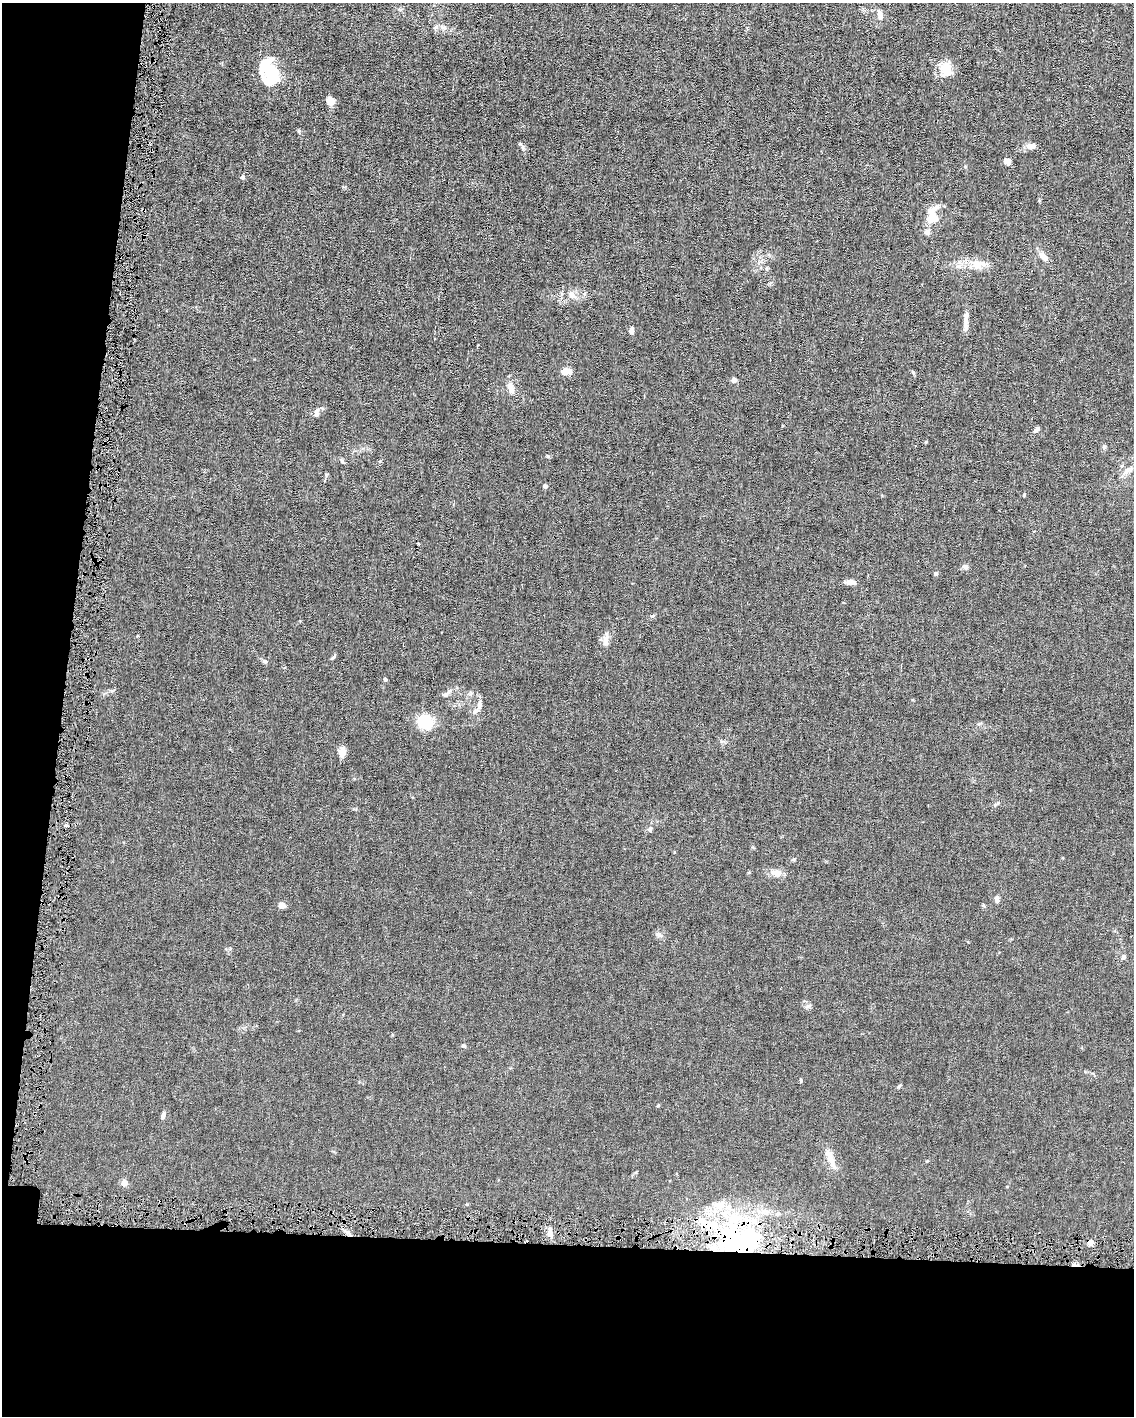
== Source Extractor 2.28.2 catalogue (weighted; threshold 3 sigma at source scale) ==
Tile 9 of 4 x 3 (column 1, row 3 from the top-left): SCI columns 1-1132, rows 106-1519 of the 4530 x 4563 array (HDU 1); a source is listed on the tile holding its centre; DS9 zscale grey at full resolution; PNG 1136 x 1418 px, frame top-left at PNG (2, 3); no overlay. Shown black and unused: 18% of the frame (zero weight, under 4 of 8 exposures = <1% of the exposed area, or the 3 px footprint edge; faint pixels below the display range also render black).
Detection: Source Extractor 2.28.2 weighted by HDU 2 'WHT'; one run over the whole footprint, this tile lists its part. Background 0.0156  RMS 0.0023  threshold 0.00958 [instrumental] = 3 sigma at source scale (4.09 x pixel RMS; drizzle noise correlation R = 1.36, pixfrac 0.8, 0.05/0.05 arcsec/px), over >= 5 px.
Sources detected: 62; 3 inside a brighter object's white glare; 1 cosmic-ray / hot-pixel residue — not listed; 4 inside a brighter listed object's ellipse — not listed separately; the other 54 listed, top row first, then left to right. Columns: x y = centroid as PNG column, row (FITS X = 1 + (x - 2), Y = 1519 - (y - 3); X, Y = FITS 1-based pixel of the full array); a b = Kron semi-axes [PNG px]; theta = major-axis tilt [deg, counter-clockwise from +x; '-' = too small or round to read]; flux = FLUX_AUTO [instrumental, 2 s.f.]
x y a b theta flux
880 16 12 7 -75 1.1
443 27 9 4 -18 0.54
946 70 18 15 -48 3.1
272 71 27 14 -50 5.9
330 101 9 8 - 1.3
1031 146 13 7 5 1.1
523 147 7 5 -70 0.46
1007 161 8 7 - 0.79
242 177 5 5 - 0.51
932 218 14 12 27 3.1
927 232 7 7 - 0.71
1044 257 12 7 -48 1.5
976 265 14 10 -1 2.1
571 294 10 7 -88 1
966 322 25 5 87 1.4
631 331 6 5 - 0.98
566 371 9 6 3 2.5
734 380 5 5 - 0.64
511 388 13 7 -76 1.4
316 412 12 6 88 0.62
1036 430 7 5 47 0.65
1104 447 7 4 90 0.33
342 461 7 3 -54 0.29
1127 471 13 5 58 0.93
545 486 5 5 - 0.42
965 567 7 6 - 0.61
936 574 5 5 - 0.32
850 582 14 6 -4 0.95
605 641 15 7 87 1.2
333 657 7 4 44 0.33
265 661 7 4 -44 0.34
385 679 5 4 - 0.31
449 692 10 6 53 0.71
479 705 13 7 81 1.1
425 722 14 12 -33 8.1
342 752 10 7 87 1.8
650 829 8 5 80 0.44
794 859 5 4 - 0.24
776 873 13 9 2 1.5
997 899 8 5 -88 0.61
281 905 8 6 -14 0.96
659 935 9 7 -24 0.65
1123 958 6 5 - 0.43
808 1006 7 4 19 0.38
464 1046 5 5 - 0.28
801 1080 5 3 - 0.21
899 1086 6 4 45 0.26
163 1115 11 4 80 0.55
829 1156 19 8 -69 2
124 1183 8 7 - 0.94
777 1214 6 5 - 0.43
550 1232 15 5 -85 1
1090 1243 6 5 - 1.1
738 1245 66 35 -27 46
Overlapping masked pixels (flux is a lower limit): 2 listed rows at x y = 1090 1243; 738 1245
Unlisted compact peaks at least as high as the median listed source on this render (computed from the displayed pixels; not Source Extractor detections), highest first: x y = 548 456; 299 131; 913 372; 652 616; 1024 495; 658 1106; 926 442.